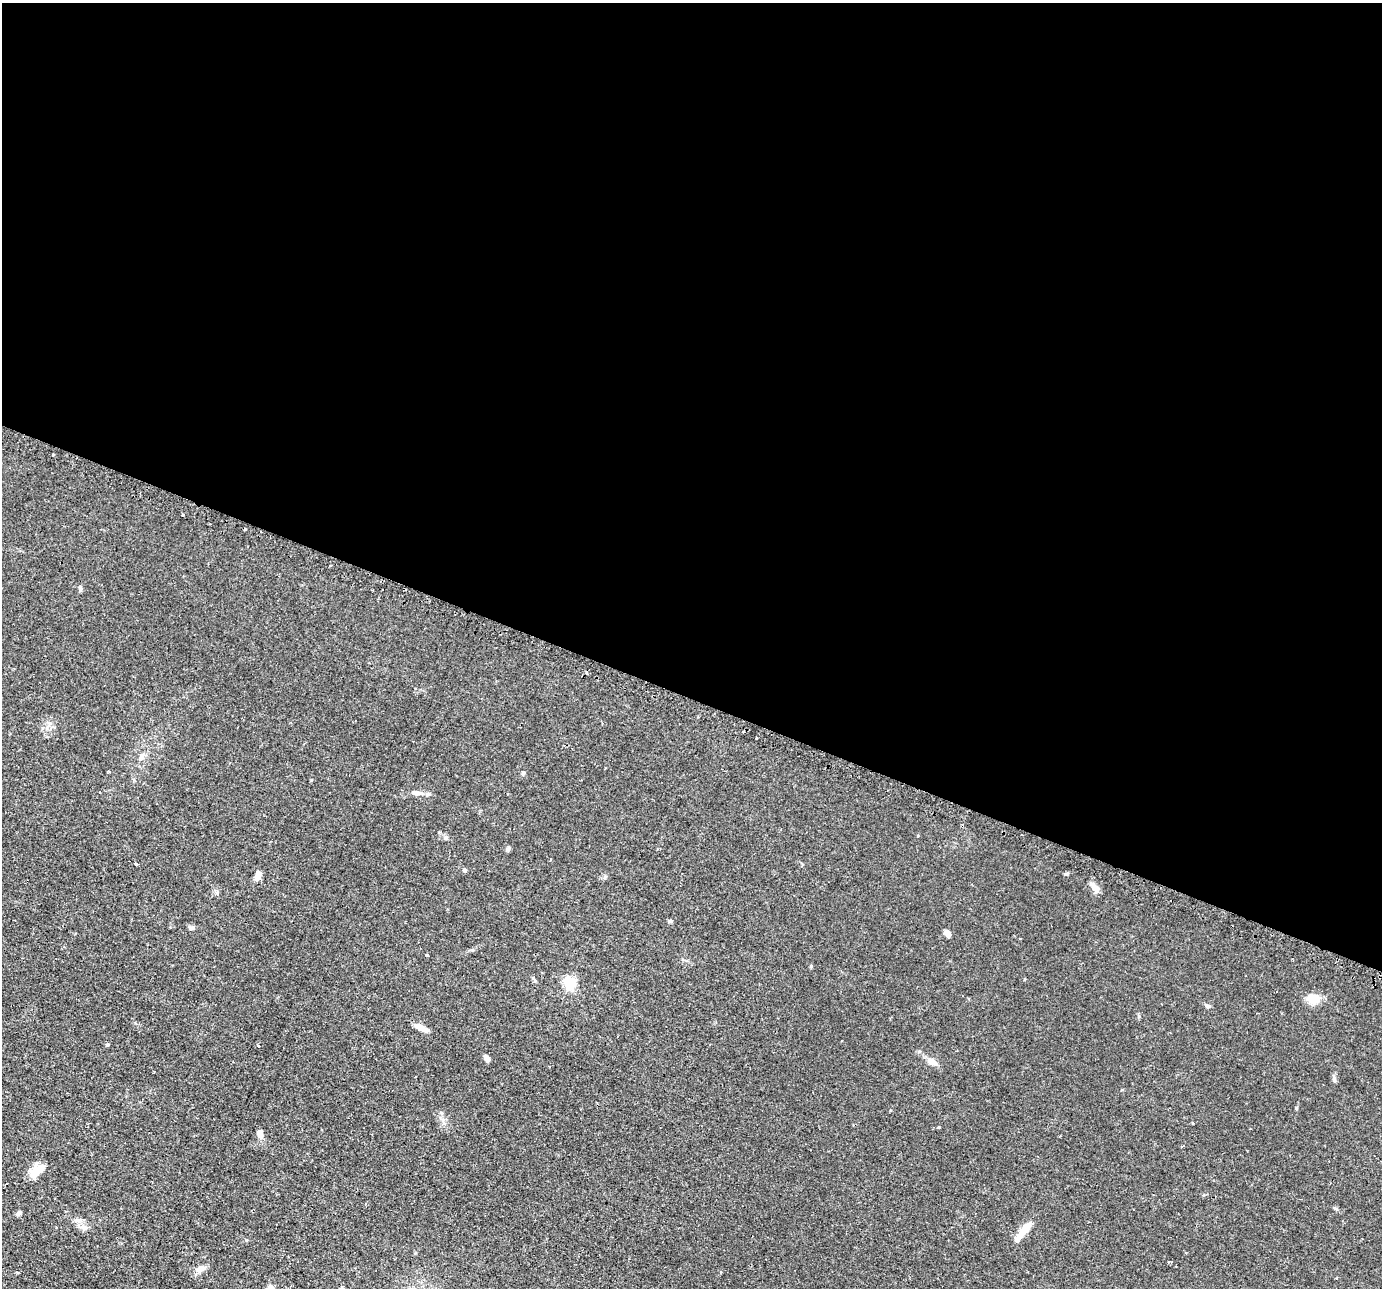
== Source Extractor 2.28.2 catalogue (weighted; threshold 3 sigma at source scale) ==
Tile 3 of 4 x 4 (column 3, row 1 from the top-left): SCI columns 2790-4169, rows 4153-5438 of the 5579 x 5601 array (HDU 1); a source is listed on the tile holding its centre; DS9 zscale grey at full resolution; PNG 1384 x 1290 px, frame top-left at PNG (2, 3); no overlay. Shown black and unused: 54% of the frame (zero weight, under 2 of 3 exposures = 3% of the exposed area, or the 3 px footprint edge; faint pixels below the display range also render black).
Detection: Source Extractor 2.28.2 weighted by HDU 2 'WHT'; one run over the whole footprint, this tile lists its part. Background 0.0305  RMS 0.0054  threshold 0.0242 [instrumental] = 3 sigma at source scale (4.5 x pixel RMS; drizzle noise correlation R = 1.50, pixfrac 1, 0.05/0.05 arcsec/px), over >= 5 px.
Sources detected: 41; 1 inside a brighter object's white glare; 4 cosmic-ray / hot-pixel residue — not listed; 1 inside a brighter listed object's ellipse — not listed separately; the other 35 listed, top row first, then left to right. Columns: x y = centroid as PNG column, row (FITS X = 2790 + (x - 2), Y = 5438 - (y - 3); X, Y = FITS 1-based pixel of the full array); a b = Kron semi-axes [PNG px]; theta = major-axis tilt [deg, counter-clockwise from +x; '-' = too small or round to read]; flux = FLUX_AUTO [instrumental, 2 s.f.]
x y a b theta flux
53 454 3 3 - 2
183 515 3 3 - 1.8
330 565 3 2 - 0.61
80 587 7 4 -46 0.82
141 758 9 6 67 2.2
108 771 3 3 - 0.84
523 773 6 4 46 0.73
99 792 3 3 - 1.3
415 792 13 5 -3 2
446 837 7 5 -69 0.99
508 849 7 4 45 0.83
136 864 3 3 - 1.5
465 870 5 4 - 0.68
258 876 10 6 78 4
1095 887 15 7 -40 2.7
217 893 6 4 -72 0.84
191 928 8 5 0 1.1
947 933 8 5 -42 2.4
426 955 3 3 - 1
570 983 5 5 - 70
1314 999 14 11 3 7.7
1208 1006 7 5 -10 0.99
420 1027 14 7 -29 3.2
107 1045 5 3 - 0.5
487 1058 8 5 -42 2.1
932 1062 10 7 -31 3.9
1334 1079 6 4 73 0.9
1193 1123 3 3 - 0.49
260 1134 11 7 -76 2.5
34 1173 10 8 52 7.4
1336 1209 6 4 -19 0.7
19 1213 6 5 - 1.2
84 1227 10 7 -28 2.5
1023 1231 28 7 52 8.3
199 1270 9 7 41 2.2
Unlisted compact peaks at least as high as the median listed source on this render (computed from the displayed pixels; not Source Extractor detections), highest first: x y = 1066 874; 1296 1108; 811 966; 669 921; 1139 1016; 939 1127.